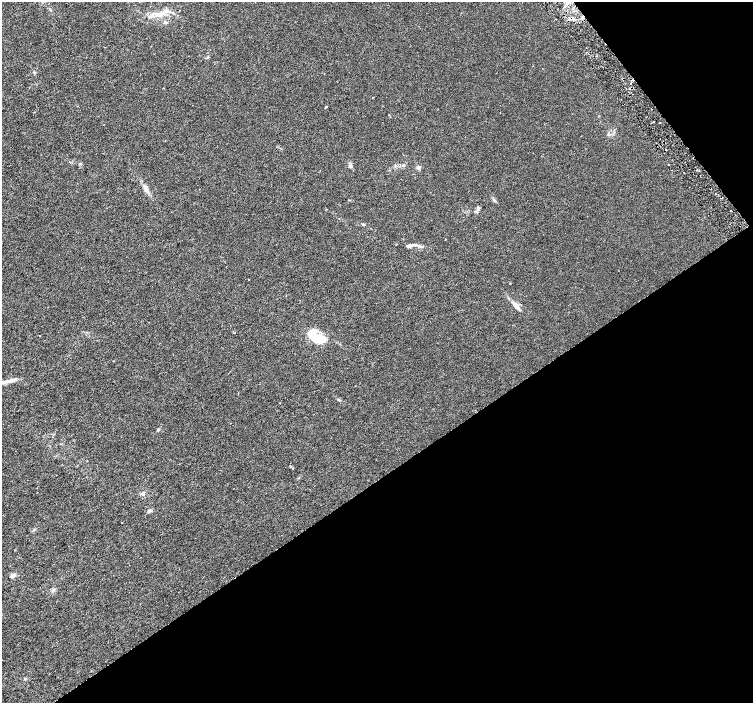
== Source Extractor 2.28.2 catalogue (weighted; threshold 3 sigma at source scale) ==
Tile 12 of 4 x 4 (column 4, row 3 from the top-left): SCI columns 4515-6016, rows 1602-3002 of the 6018 x 5941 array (HDU 1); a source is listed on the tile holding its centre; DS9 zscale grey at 2 x 2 block average (1 PNG px = mean of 2 x 2 image px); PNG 755 x 705 px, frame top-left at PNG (2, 2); no overlay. Shown black and unused: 36% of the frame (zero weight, under 3 of 6 exposures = <1% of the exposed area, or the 3 px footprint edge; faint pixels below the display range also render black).
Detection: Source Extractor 2.28.2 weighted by HDU 2 'WHT'; one run over the whole footprint, this tile lists its part. Background 0.00114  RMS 0.0016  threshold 0.0067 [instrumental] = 3 sigma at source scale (4.09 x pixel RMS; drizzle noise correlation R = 1.36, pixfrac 0.8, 0.0396/0.0396 arcsec/px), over >= 5 px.
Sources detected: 40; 2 cosmic-ray / hot-pixel residue — not listed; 2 inside a brighter listed object's ellipse — not listed separately; the other 36 listed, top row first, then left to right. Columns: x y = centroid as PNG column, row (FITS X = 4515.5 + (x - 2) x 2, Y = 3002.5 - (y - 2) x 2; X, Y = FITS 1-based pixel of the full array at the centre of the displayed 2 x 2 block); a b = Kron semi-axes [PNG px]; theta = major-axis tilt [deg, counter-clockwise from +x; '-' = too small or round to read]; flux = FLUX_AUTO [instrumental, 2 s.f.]
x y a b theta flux
168 11 6 4 -32 1.2
159 15 12 4 -6 2
149 17 3 3 - 0.44
582 18 4 4 - 0.59
165 22 4 4 - 0.58
105 47 2 2 - 0.13
207 57 3 2 - 0.24
632 80 2 2 - 0.98
326 107 2 2 - 0.6
653 122 2 2 - 0.22
608 134 4 3 - 0.51
666 150 2 2 - 0.19
669 164 2 2 - 0.27
403 165 3 3 - 0.3
350 166 5 4 - 0.89
418 167 4 4 - 1
697 170 3 2 - 0.23
146 188 8 5 -63 1.6
478 208 4 4 - 0.78
731 211 2 2 - 0.19
445 239 2 2 - 0.23
412 245 9 3 3 1.1
248 280 2 2 - 0.12
510 283 2 2 - 0.13
516 306 17 4 -47 2
234 332 3 2 - 0.19
316 337 16 8 -31 17
113 361 2 2 - 0.27
12 380 14 4 16 2
158 430 5 2 - 0.37
87 461 2 2 - 0.12
149 511 4 4 - 0.62
122 522 2 2 - 0.17
13 575 6 4 65 0.88
53 590 4 4 - 0.56
25 679 4 3 - 0.34
Overlapping masked pixels (flux is a lower limit): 2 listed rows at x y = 582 18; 632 80
Diffuse or blended objects may show on this block-average render without a row.